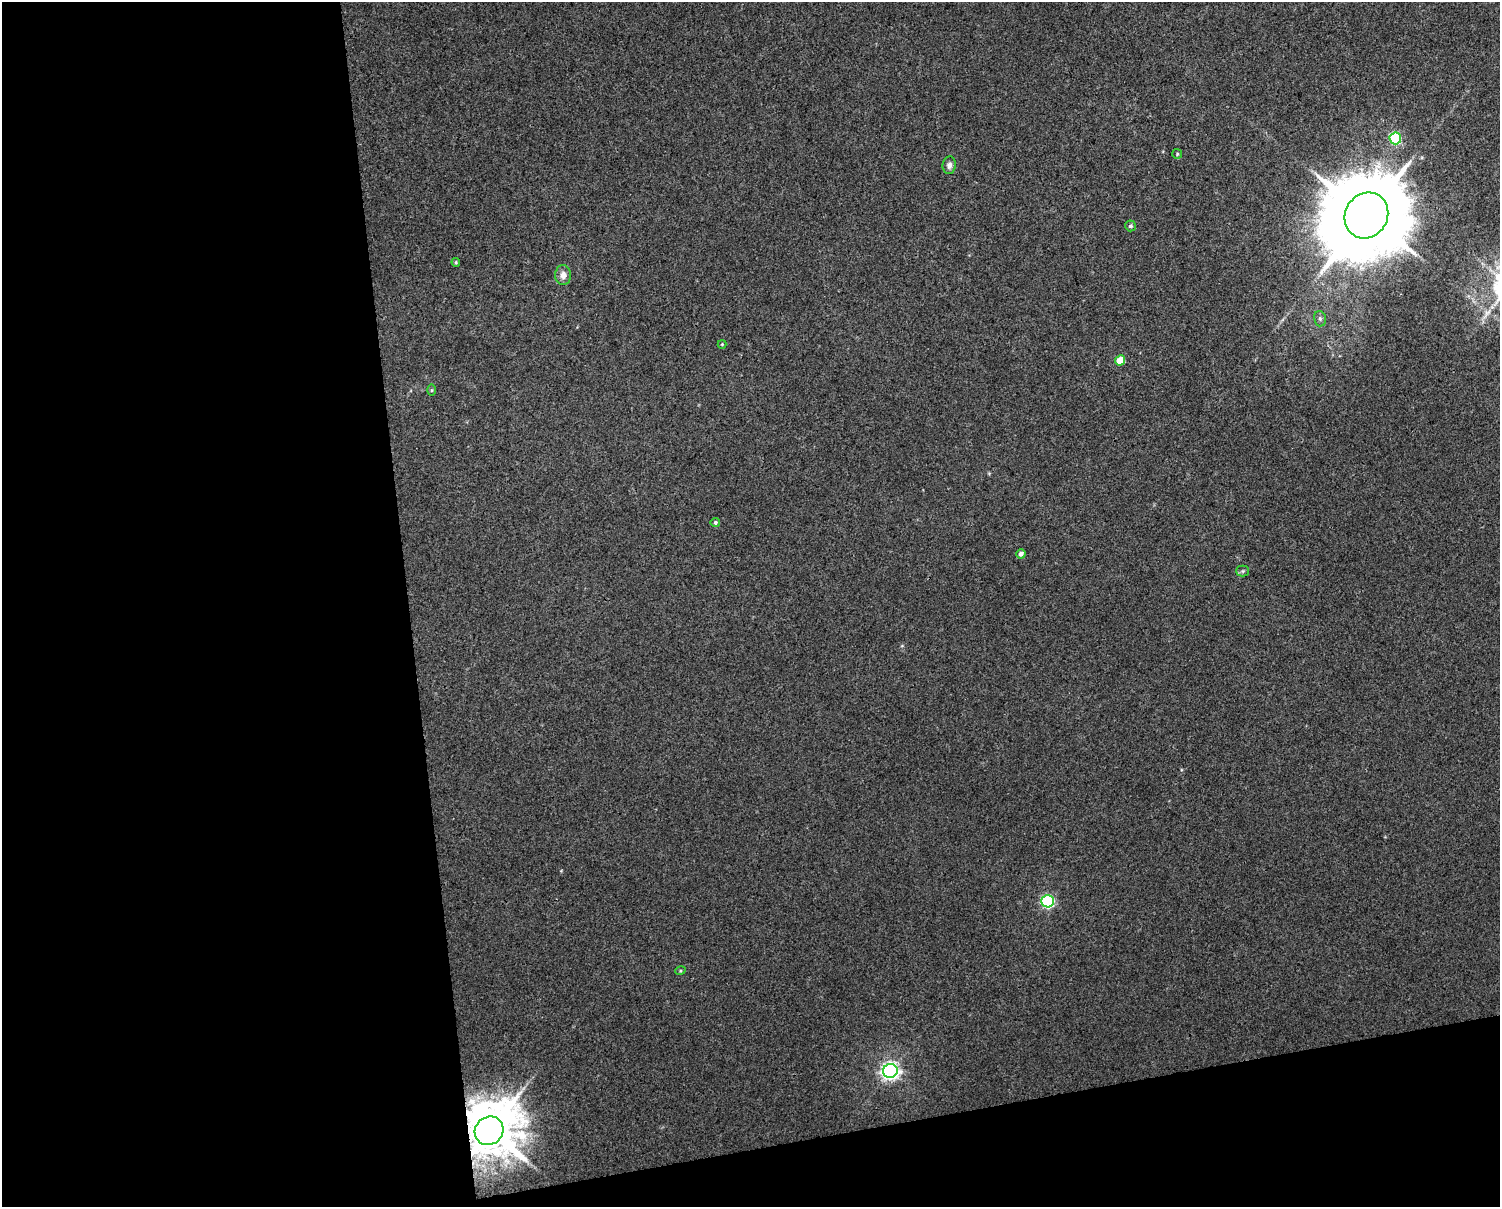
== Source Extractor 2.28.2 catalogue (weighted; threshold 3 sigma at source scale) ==
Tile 10 of 3 x 4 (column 1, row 4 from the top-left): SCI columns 26-1523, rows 1-1205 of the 4589 x 4819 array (HDU 1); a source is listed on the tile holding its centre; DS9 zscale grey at full resolution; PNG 1502 x 1209 px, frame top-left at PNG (2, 2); each listed source drawn as its Kron ellipse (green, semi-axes under 4 px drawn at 4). Shown black and unused: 33% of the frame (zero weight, under 3 of 4 exposures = <1% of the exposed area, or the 3 px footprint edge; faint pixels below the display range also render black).
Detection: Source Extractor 2.28.2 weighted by HDU 2 'WHT'; one run over the whole footprint, this tile lists its part. Background 0.00531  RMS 0.0044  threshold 0.0198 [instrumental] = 3 sigma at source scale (4.5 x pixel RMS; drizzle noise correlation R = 1.50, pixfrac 1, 0.0396/0.0396 arcsec/px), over >= 5 px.
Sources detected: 18; all 18 listed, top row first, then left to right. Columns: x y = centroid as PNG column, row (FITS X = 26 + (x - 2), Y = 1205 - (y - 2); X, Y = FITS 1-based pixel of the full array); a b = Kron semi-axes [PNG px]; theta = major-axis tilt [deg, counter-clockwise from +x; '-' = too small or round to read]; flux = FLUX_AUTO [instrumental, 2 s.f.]
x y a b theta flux
1395 138 6 6 - 43
1177 154 5 5 - 0.57
949 165 9 6 84 2
1366 215 23 21 56 7500
1130 226 5 5 - 0.92
456 262 4 4 - 0.5
563 275 10 8 89 3.1
1320 319 8 6 -76 1.1
722 344 4 4 - 0.42
1120 360 5 5 - 9.6
432 390 6 4 89 0.56
715 522 4 4 - 0.78
1021 554 4 4 - 2
1243 571 6 5 - 0.76
1048 901 6 6 - 68
680 971 5 3 - 0.48
890 1071 7 7 - 200
489 1131 15 13 42 2900
Overlapping masked pixels (flux is a lower limit): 1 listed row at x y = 489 1131